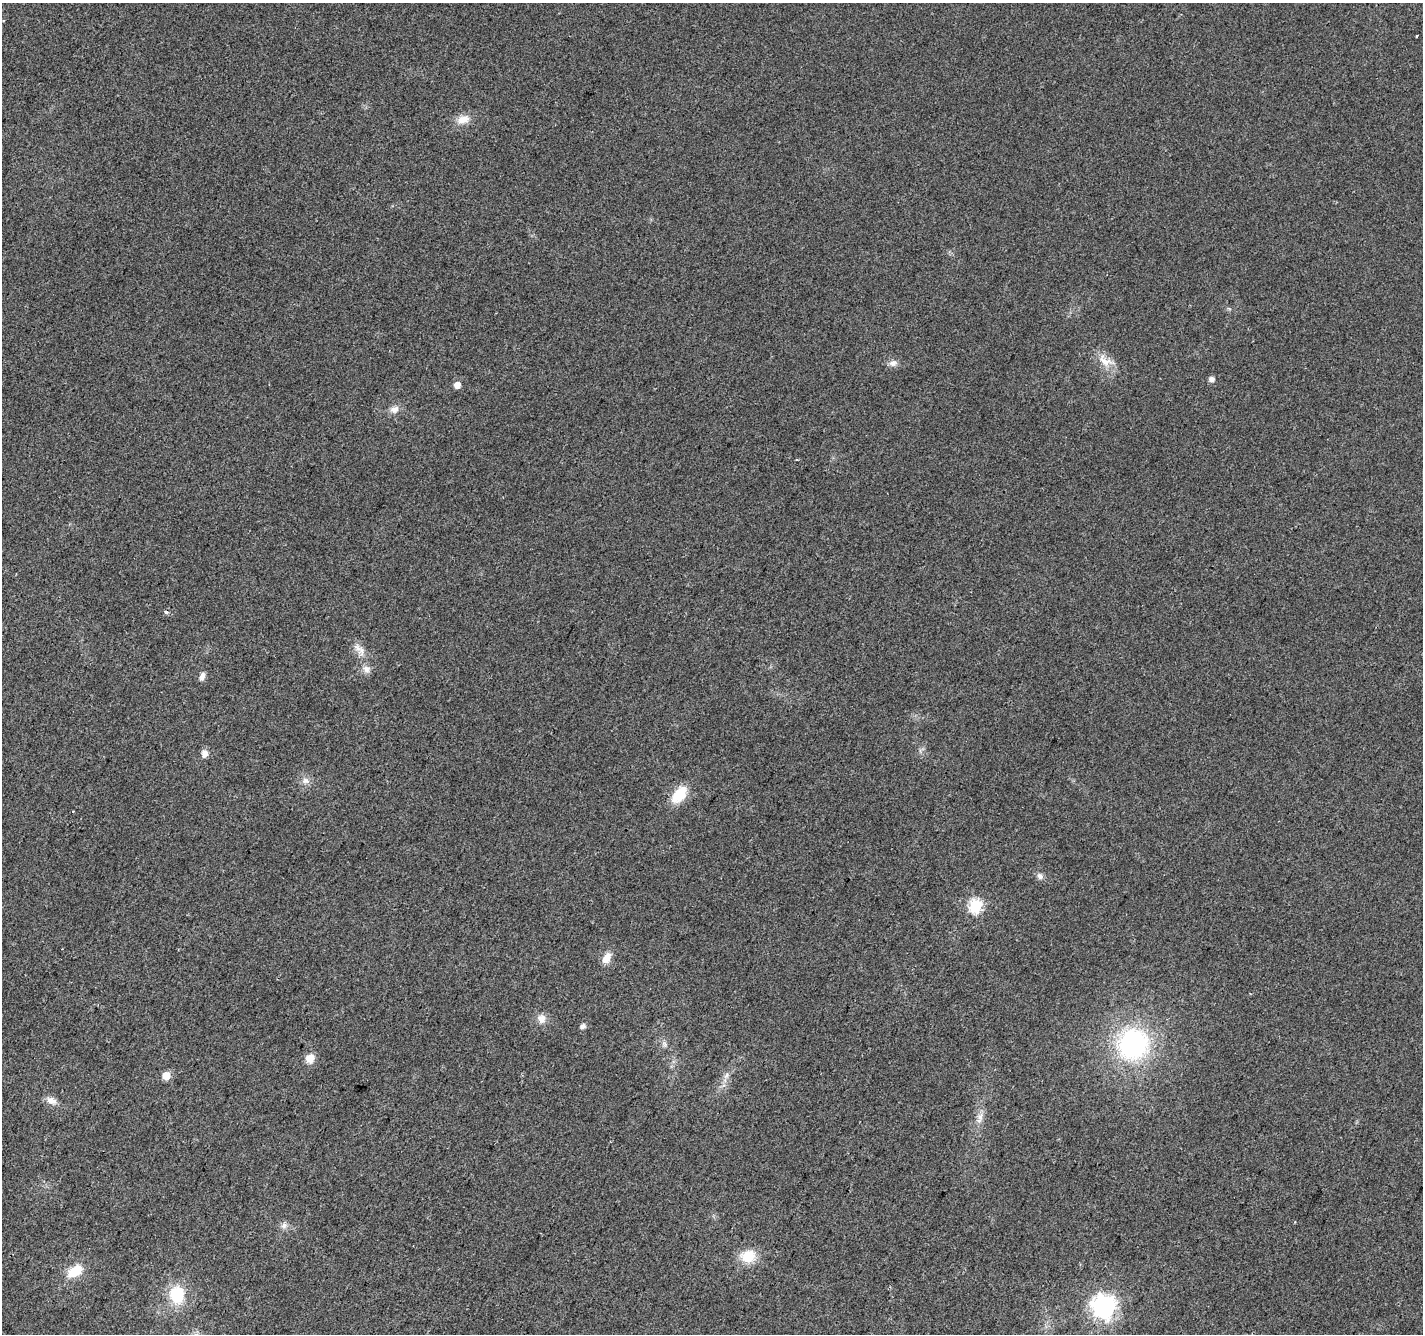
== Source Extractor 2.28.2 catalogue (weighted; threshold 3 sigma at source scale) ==
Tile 7 of 4 x 4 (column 3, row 2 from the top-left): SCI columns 2849-4269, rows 2935-4266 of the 5690 x 5802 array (HDU 1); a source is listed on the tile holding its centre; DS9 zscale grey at full resolution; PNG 1425 x 1336 px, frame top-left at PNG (2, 3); no overlay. Shown black and unused: <1% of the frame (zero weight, under 2 of 3 exposures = <1% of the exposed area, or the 3 px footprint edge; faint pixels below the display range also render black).
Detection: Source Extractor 2.28.2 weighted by HDU 2 'WHT'; one run over the whole footprint, this tile lists its part. Background 0.0552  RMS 0.0089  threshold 0.04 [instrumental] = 3 sigma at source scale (4.5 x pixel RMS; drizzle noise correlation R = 1.50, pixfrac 1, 0.0396/0.0396 arcsec/px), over >= 5 px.
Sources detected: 33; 2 cosmic-ray / hot-pixel residue — not listed; the other 31 listed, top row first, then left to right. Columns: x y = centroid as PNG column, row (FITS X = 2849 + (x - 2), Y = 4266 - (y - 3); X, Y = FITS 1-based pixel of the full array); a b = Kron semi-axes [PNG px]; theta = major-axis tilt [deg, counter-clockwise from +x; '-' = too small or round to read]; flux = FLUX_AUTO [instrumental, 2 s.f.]
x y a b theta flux
1416 36 3 3 - 2.2
463 119 17 11 18 10
1105 361 25 13 -31 13
893 363 11 9 2 4.4
1211 379 5 5 - 4.7
457 385 5 5 - 7.9
394 409 12 9 18 5.9
358 648 17 8 -51 7.5
366 669 12 9 -40 5.3
202 676 11 6 72 4.1
204 753 11 8 87 4.7
305 781 11 8 -11 5
679 794 19 11 52 26
73 811 3 2 - 0.66
1040 876 9 8 - 3.7
976 906 7 6 - 120
607 958 15 9 62 8.5
541 1019 12 11 - 7
583 1026 7 6 - 2.9
664 1044 8 6 -46 2.6
1133 1044 33 31 47 140
310 1058 10 9 - 9.6
166 1076 5 5 - 16
726 1076 10 5 63 3.5
51 1100 14 9 -24 6.5
980 1116 12 9 70 6.1
284 1225 10 7 70 3.6
748 1256 15 13 19 23
75 1271 19 11 37 19
177 1295 19 16 -85 34
1104 1306 8 8 - 650